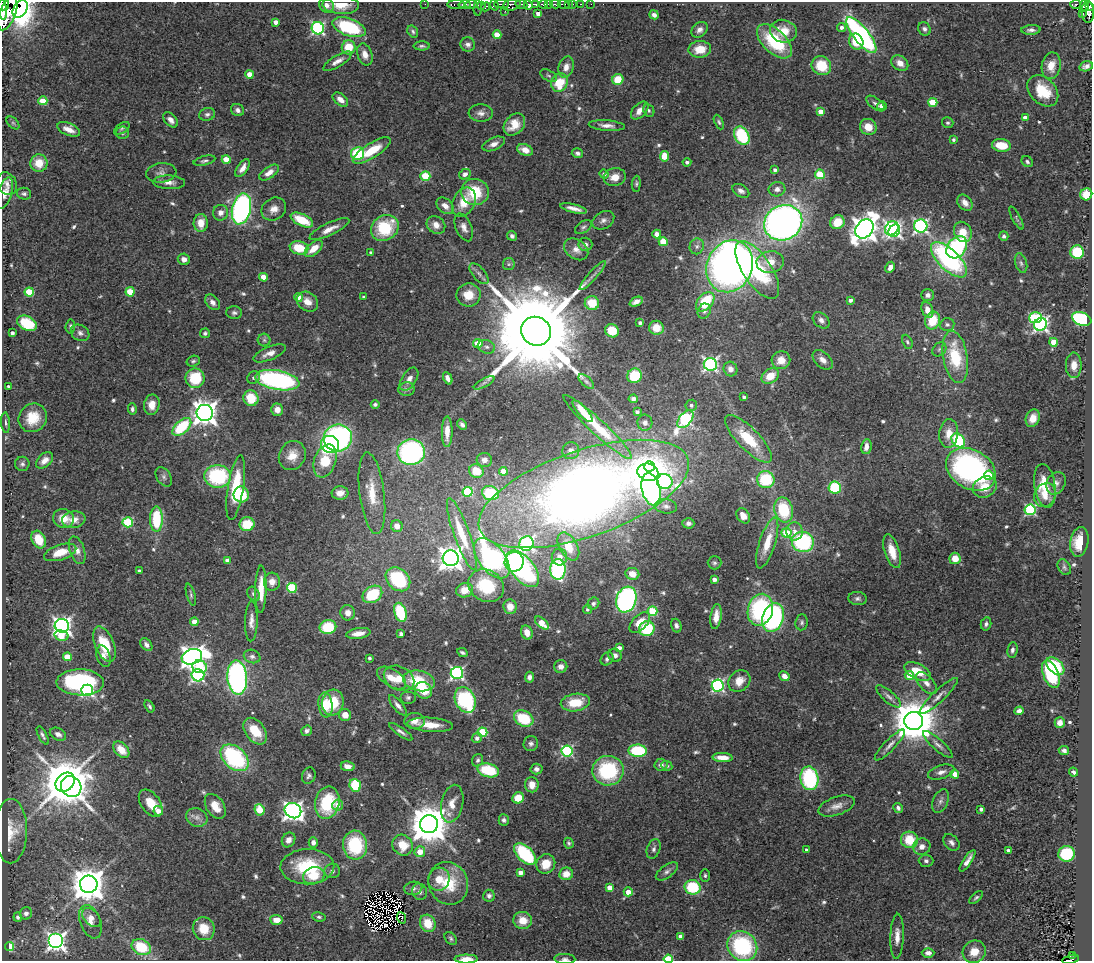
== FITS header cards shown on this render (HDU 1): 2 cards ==
NAXIS1  =                 1090
NAXIS2  =                  959

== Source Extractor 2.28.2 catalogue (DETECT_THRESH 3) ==
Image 1090 x 959 px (HDU 1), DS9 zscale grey, 1 PNG px = 1 image px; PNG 1094 x 963 px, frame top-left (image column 1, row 959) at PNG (2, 2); each listed source drawn as its Kron ellipse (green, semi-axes under 4 px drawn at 4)
Background 0.537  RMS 0.052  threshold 0.156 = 3 sigma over >= 5 px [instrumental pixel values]
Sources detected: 619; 12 with non-positive FLUX_AUTO (blend fragments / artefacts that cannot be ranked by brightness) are neither listed nor drawn; of the other 607, the 500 brightest by FLUX_AUTO listed and drawn (107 fainter detections omitted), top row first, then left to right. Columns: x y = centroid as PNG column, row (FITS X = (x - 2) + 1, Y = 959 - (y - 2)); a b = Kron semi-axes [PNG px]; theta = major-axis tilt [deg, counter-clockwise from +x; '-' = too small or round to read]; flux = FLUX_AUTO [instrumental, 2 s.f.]
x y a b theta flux
425 4 2 2 - 9.2
456 4 9 3 0 260
471 4 6 3 0 280
501 4 7 2 0 93
521 4 6 3 -9 180
536 4 4 3 - 64
543 4 4 3 - 280
548 4 3 2 - 130
556 4 5 3 - 59
564 4 6 3 -16 70
569 4 3 2 - 30
572 4 3 2 - 54
580 4 3 2 - 7.6
591 4 2 2 - 8.9
1075 4 5 3 - 59
3 5 6 6 - 590
327 5 8 7 - 19
341 5 18 9 -3 60
465 5 6 3 9 230
494 5 5 4 - 170
512 5 9 5 16 200
528 5 5 4 - 520
481 6 3 3 - 63
1084 6 6 4 77 92
486 7 5 4 - 91
1090 7 4 3 - 91
478 8 7 2 88 26
2 9 11 4 -83 1100
20 9 9 6 58 1600
505 11 3 2 - 10
1088 12 11 6 -89 360
7 13 18 8 68 1100
538 14 4 4 - 20
1083 14 4 3 - 46
654 15 5 4 - 14
276 22 4 4 - 20
349 27 17 8 -20 270
842 27 4 4 - 12
318 28 6 6 - 550
924 29 7 6 - 12
699 30 9 7 41 17
1031 30 9 5 3 14
413 31 6 5 - 7.3
783 31 13 11 -14 63
497 35 4 4 - 69
861 35 22 7 -52 750
774 41 21 11 -44 210
856 42 8 7 - 61
468 44 7 7 - 13
422 46 8 4 0 7.7
349 47 7 7 - 84
700 49 11 8 3 63
365 54 11 7 -71 28
337 61 16 5 31 23
900 63 9 7 -37 27
821 66 10 9 - 99
1051 66 13 9 80 48
1086 66 7 5 17 13
566 67 11 7 73 27
249 74 4 4 - 50
549 76 9 5 -29 7.4
618 79 5 5 - 77
560 83 9 8 - 100
1043 91 18 12 -46 100
340 100 9 5 -39 24
43 101 4 4 - 95
933 102 4 4 - 130
876 104 11 5 -36 13
882 106 5 4 - 23
238 110 7 6 - 13
649 110 6 5 - 7.1
640 111 10 6 47 26
821 112 4 4 - 42
481 113 12 9 -3 20
207 114 8 6 15 9.7
1025 118 4 4 - 28
171 120 9 5 -49 18
719 122 8 4 -65 6.8
13 123 8 4 -44 6.7
948 123 6 5 - 6.9
514 124 12 9 49 58
607 125 18 5 -5 23
868 127 8 7 - 50
122 128 9 5 34 7.3
69 129 12 6 -22 28
122 133 6 6 - 8.7
742 136 10 7 -61 220
953 140 3 3 - 7.1
494 144 12 6 22 21
1001 145 9 6 -6 73
525 150 8 5 -20 35
372 151 22 7 32 100
358 153 6 6 - 180
577 153 6 5 - 9.6
664 156 5 4 - 73
226 159 4 4 - 73
204 161 11 4 13 9
687 162 4 4 - 9.2
1027 162 6 5 - 7.9
39 163 8 8 - 64
243 168 10 5 56 23
775 170 4 4 - 11
161 173 15 9 7 22
269 173 11 5 35 27
465 174 6 5 - 15
604 174 5 4 - 11
820 174 5 5 - 160
425 176 5 4 - 160
615 177 11 9 14 40
169 182 16 7 -3 25
7 184 12 9 -63 21
636 184 8 4 85 6.7
777 189 8 7 - 16
741 191 9 6 -31 14
475 192 14 13 - 130
5 193 16 7 72 28
24 194 7 6 - 8.9
1086 194 6 6 - 66
464 202 15 11 65 69
965 203 9 6 -51 28
445 206 10 7 -42 23
574 208 14 4 -14 24
241 209 16 9 77 890
274 209 13 11 32 31
221 213 8 7 - 20
1016 218 13 3 -62 6.6
302 220 12 6 -25 110
603 220 12 8 30 16
837 222 7 6 - 67
201 223 9 7 88 42
783 223 19 17 28 2200
436 225 10 8 -39 27
921 226 6 6 - 830
464 227 15 8 -67 23
583 227 9 5 34 9.4
385 228 14 12 33 180
892 228 7 6 - 640
329 229 22 6 25 33
864 229 10 8 52 3900
894 231 6 5 - 610
963 232 10 8 -64 58
657 234 4 4 - 30
512 236 5 4 - 9.2
1004 236 5 4 - 9.4
663 242 4 4 - 110
585 244 7 6 - 13
697 246 8 7 - 12
957 247 12 9 53 550
299 248 9 6 -12 97
314 249 11 6 41 52
576 249 13 9 -35 28
371 252 3 3 - 7.1
1077 252 7 7 - 150
184 259 6 5 - 17
949 260 23 10 -44 530
770 262 14 10 8 53
1021 263 10 6 -74 11
509 264 6 6 - 7.5
730 266 27 22 64 2200
890 267 6 4 62 16
757 270 33 14 -56 320
479 274 13 6 -48 15
593 276 19 3 48 15
263 277 4 4 - 45
29 292 5 4 - 130
130 292 4 4 - 94
469 295 12 11 - 62
928 295 6 6 - 13
298 297 4 4 - 41
364 297 3 3 - 6.6
850 300 4 3 - 13
212 302 9 6 -49 16
307 302 11 9 -36 32
636 302 7 4 25 20
705 302 11 7 47 140
592 303 7 7 - 85
927 310 8 5 -69 31
704 311 7 6 - 11
234 313 8 6 -2 9.8
1035 318 6 5 - 210
1082 319 10 6 -20 420
821 320 9 6 -41 15
933 320 9 7 69 96
27 323 10 7 -28 150
640 323 4 3 - 9.8
1040 324 7 6 - 950
947 325 7 6 - 9.3
70 326 7 5 85 7.7
656 328 7 7 - 44
536 331 15 14 - 97000
612 331 7 6 - 84
12 333 4 3 - 11
80 333 10 7 -32 14
205 333 5 5 - 8.1
264 340 6 6 - 7.1
907 342 7 4 -64 7
1054 342 4 4 - 71
478 344 4 4 - 83
486 347 9 6 -16 15
939 349 8 6 45 9.1
269 353 17 6 23 28
955 357 26 12 -80 190
781 360 9 9 - 40
823 360 12 7 -41 23
193 361 7 5 17 6.9
710 364 6 6 - 750
1074 365 12 8 -90 35
730 369 7 6 - 18
635 376 7 7 - 120
770 376 9 7 35 62
195 378 10 9 - 120
254 378 7 5 44 9.7
448 378 6 4 -65 17
409 379 13 7 58 22
277 380 22 9 -10 650
586 382 9 5 -41 8.9
484 383 11 4 30 11
9 386 4 3 - 11
407 389 8 7 - 12
744 397 3 3 - 7.8
251 398 8 7 - 97
633 399 4 4 - 12
375 404 4 4 - 9.7
152 405 10 7 79 41
691 405 6 5 - 11
132 409 6 4 -86 8.4
277 410 6 5 - 26
583 411 14 4 -48 44
637 412 4 3 - 10
205 413 8 8 - 3400
33 418 15 13 49 78
1033 418 9 7 70 34
685 419 10 6 51 540
6 423 10 4 -86 8.7
645 423 8 7 - 16
462 424 6 4 -53 9.5
182 427 11 6 42 200
598 427 46 7 -43 130
447 432 15 5 89 43
949 433 14 9 85 50
338 438 14 13 - 870
748 439 31 11 -46 140
958 440 7 6 - 230
330 444 9 8 - 340
866 447 7 5 81 22
571 451 9 8 - 16
411 452 14 13 - 620
292 456 15 13 60 50
45 460 10 6 43 24
484 460 8 7 - 17
325 461 17 11 71 150
22 464 7 7 - 8.6
649 466 5 5 - 230
971 469 26 19 -31 830
476 471 7 6 - 67
503 471 4 4 - 70
648 472 10 8 -17 780
989 475 5 4 - 85
218 476 13 11 -5 300
164 477 10 7 -59 12
766 480 9 8 - 210
665 481 8 7 - 310
1056 483 12 9 65 20
1045 486 22 10 -81 94
985 487 12 10 27 58
236 488 33 8 81 150
835 488 6 6 - 190
651 489 16 9 -77 880
468 492 5 5 - 260
340 493 8 7 - 37
372 493 41 12 -83 100
490 493 9 7 -17 170
584 494 110 43 19 5000
241 495 8 7 - 120
1045 495 12 10 60 34
666 506 11 7 -5 14
784 510 13 9 -76 180
1030 510 5 5 - 380
743 516 8 6 -54 33
63 518 10 9 - 50
156 519 12 6 90 170
74 520 12 8 10 32
128 522 5 5 - 250
688 523 6 5 - 12
247 524 7 7 - 98
397 526 6 5 - 39
795 531 9 8 - 27
786 533 5 5 - 120
462 534 38 7 -70 130
39 540 9 6 -62 70
803 542 11 10 - 350
1079 542 15 9 80 79
767 543 26 8 72 74
526 544 7 7 - 670
568 546 15 9 -60 58
77 550 14 7 -71 25
892 551 17 7 -73 58
60 552 17 7 18 60
559 557 8 7 - 21
451 558 8 8 - 3100
492 558 23 13 -52 780
955 558 6 5 - 46
228 561 4 4 - 32
514 562 10 9 - 500
714 563 7 6 - 8.3
1064 567 8 6 -61 8.2
523 569 21 11 -51 440
558 569 10 7 -89 410
139 571 3 3 - 11
632 574 7 6 - 39
398 579 14 10 -43 250
714 579 4 3 - 16
272 582 9 8 - 30
486 586 18 15 -30 170
292 588 5 5 - 220
261 589 24 5 89 66
465 590 9 7 18 48
254 594 7 5 -59 11
372 594 10 8 34 170
191 595 11 4 -75 7.5
858 599 9 6 -6 11
626 600 13 10 71 710
593 603 6 5 - 9
510 607 7 6 - 37
587 610 4 4 - 6.9
760 610 16 12 74 380
653 611 5 4 - 160
400 612 10 6 -72 200
348 613 8 7 - 29
716 617 12 5 83 35
773 617 15 10 71 590
251 621 20 6 88 25
194 622 4 4 - 51
640 622 12 7 45 58
802 622 8 6 83 8.6
542 623 8 4 -41 60
986 624 6 5 - 9.7
62 626 7 7 - 1500
676 626 7 5 -73 11
328 627 8 7 - 140
647 629 8 7 - 190
527 632 7 5 -70 33
358 633 12 5 9 35
401 634 4 3 - 11
61 636 7 5 -13 80
104 644 19 9 -68 120
146 645 7 5 -50 13
619 648 4 4 - 21
1012 650 8 5 82 9.8
462 652 5 3 - 7.4
615 655 7 6 - 12
103 656 11 6 -72 23
252 656 8 6 -20 12
67 657 4 4 - 85
192 657 10 7 19 2400
369 658 3 3 - 7.2
607 659 7 5 53 9.8
1055 666 11 6 -45 140
200 667 7 6 - 160
561 667 6 6 - 20
918 671 14 7 -26 78
457 673 6 6 - 690
1051 674 15 7 -68 190
198 675 6 6 - 680
909 675 4 4 - 76
784 676 5 4 - 23
529 677 5 4 - 13
237 678 17 10 -87 890
392 678 16 8 -32 51
399 678 16 11 -27 57
419 681 16 10 -11 150
739 681 12 10 44 41
80 682 24 13 -1 460
926 683 13 7 -47 25
718 685 6 6 - 600
87 690 6 5 - 650
424 690 9 8 - 100
888 696 15 5 -41 17
939 696 25 6 43 26
408 698 8 6 0 9.3
465 700 13 9 -63 330
333 702 13 11 76 120
575 702 15 8 9 84
326 705 12 7 -84 68
398 705 12 5 -50 17
149 706 7 4 -58 6.9
1019 711 5 4 - 13
345 715 6 6 - 34
524 718 10 7 -28 150
415 721 10 8 -2 33
914 721 9 9 - 16000
1060 723 5 5 - 20
430 725 23 7 -4 55
255 731 15 9 -53 96
307 731 6 5 - 11
401 732 14 4 -35 13
483 732 5 4 - 190
58 734 8 6 -26 16
43 735 10 4 -62 10
477 738 5 5 - 13
531 744 7 7 - 12
938 744 19 5 -42 18
890 745 21 5 46 21
121 750 9 6 -47 49
1064 750 5 4 - 11
567 751 5 5 - 440
638 751 9 6 -2 200
234 758 16 11 -42 400
723 758 10 4 -2 42
478 760 6 5 - 7.8
661 765 6 6 - 15
348 766 7 5 -10 23
667 766 6 4 -25 7
536 769 6 5 - 12
488 770 11 6 -14 140
608 771 15 15 - 280
941 772 13 6 18 22
1073 772 4 3 - 8.2
955 774 4 4 - 51
309 776 8 6 70 11
809 778 12 9 -80 320
65 782 10 8 45 17000
355 785 6 5 - 160
532 785 8 7 - 34
71 787 11 9 -51 3200
518 798 6 5 - 51
941 801 12 7 68 16
151 803 15 9 -54 57
327 803 16 12 77 190
452 804 19 11 78 46
338 805 5 5 - 29
215 806 14 9 -57 52
837 806 19 9 19 32
898 808 5 4 - 10
981 809 4 3 - 12
259 810 6 5 - 100
158 811 5 4 - 28
293 811 8 7 - 1600
197 817 11 9 -24 21
504 820 6 5 - 8.7
429 824 9 9 - 12000
11 831 32 16 90 86
289 840 8 6 58 19
909 840 8 8 - 99
313 842 5 4 - 14
951 842 9 7 -47 14
569 843 5 4 - 6.8
355 845 14 12 -84 220
403 845 11 9 -54 72
922 847 9 8 - 22
654 849 10 6 70 12
806 850 4 3 - 9.6
1008 850 4 3 - 13
420 852 5 5 - 47
525 854 13 7 -44 230
1066 854 8 8 - 190
926 861 7 6 - 9.8
968 861 13 4 56 22
546 864 10 9 - 61
307 867 27 17 1 190
332 871 8 7 - 12
667 871 13 6 36 15
520 872 4 4 - 20
566 874 7 6 - 38
314 876 11 8 16 73
705 876 6 5 - 6.8
439 879 11 11 - 49
448 883 22 19 -65 130
89 884 9 8 - 7900
609 887 4 4 - 32
693 887 8 7 - 180
413 888 9 6 10 13
420 892 8 7 - 12
628 892 4 4 - 35
489 896 6 5 - 11
976 898 8 4 40 7
26 913 6 6 - 15
18 917 5 4 - 12
91 917 11 7 -46 21
319 917 7 4 -10 7.1
401 918 6 4 -70 9.3
276 920 6 5 - 39
523 920 9 8 - 53
90 922 17 10 -69 41
428 923 9 7 -64 75
204 929 11 11 - 81
680 936 4 4 - 15
897 936 22 6 88 32
451 938 7 5 -52 7.3
56 941 7 7 - 1400
742 946 16 14 -46 360
10 947 4 4 - 190
141 947 10 7 -27 140
974 952 12 11 - 46
928 953 6 5 - 18
1072 955 3 3 - 9.6
466 959 11 4 1 41
565 959 10 5 -3 11
668 959 5 4 - 180
1070 959 8 2 13 33
At the frame edge (FLAGS 8, measured only in part): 8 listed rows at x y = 3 5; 341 5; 1090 7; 2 9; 466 959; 565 959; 668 959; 1070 959
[107 fainter detections neither listed nor drawn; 12 non-positive-flux detections neither listed nor drawn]